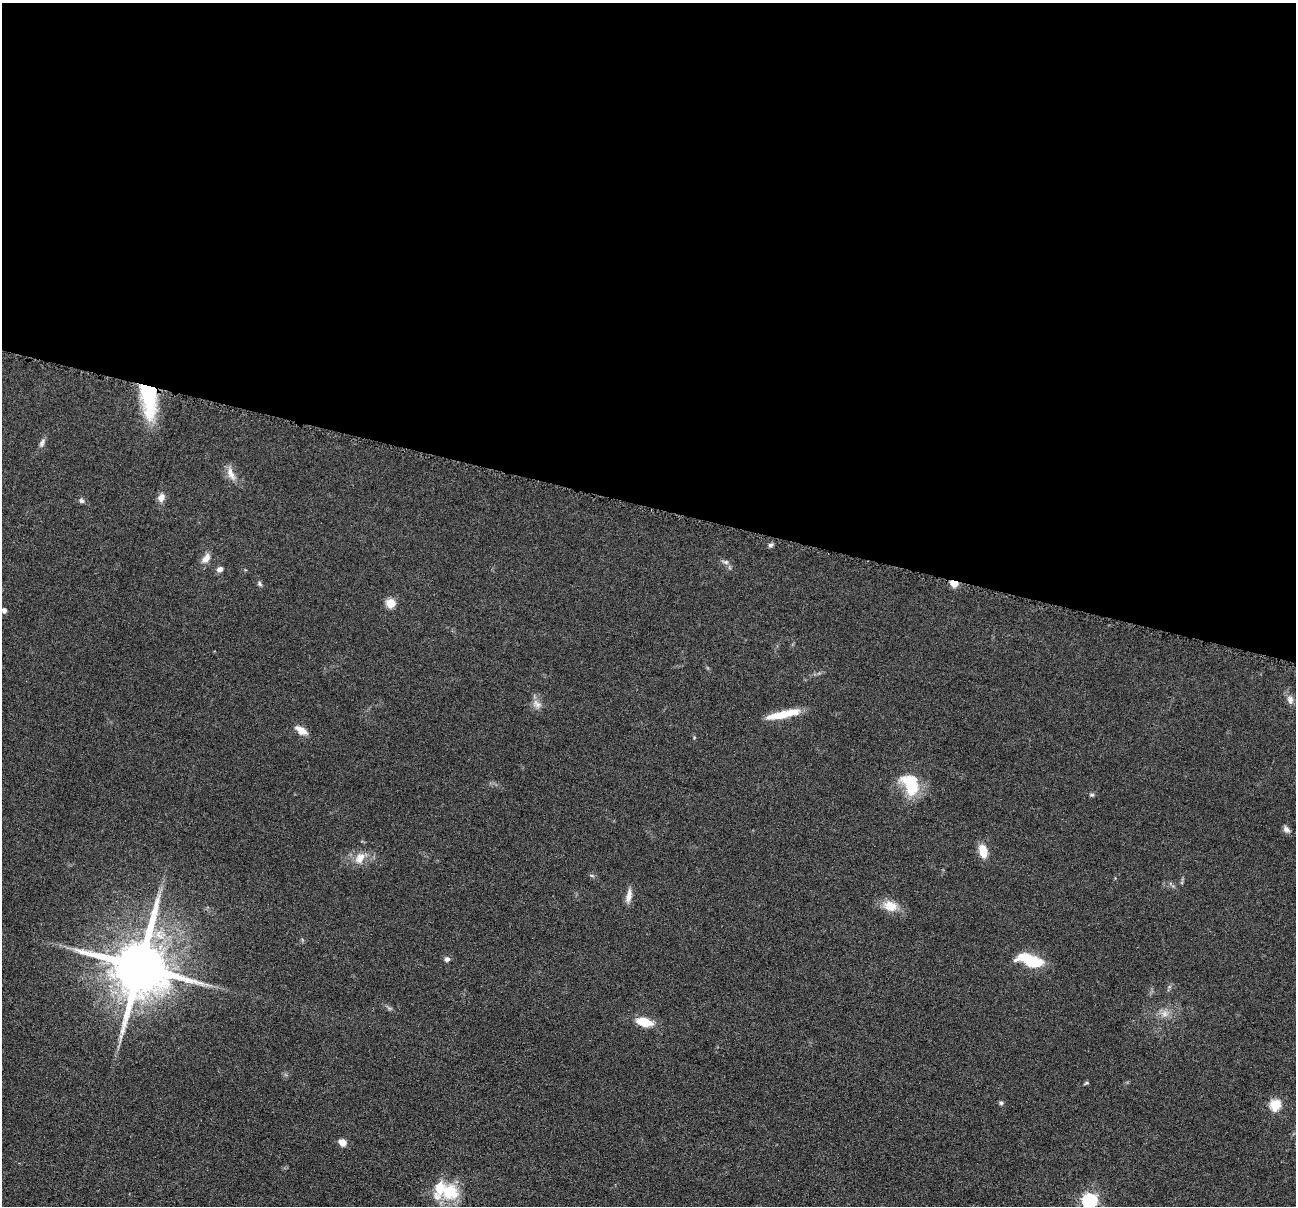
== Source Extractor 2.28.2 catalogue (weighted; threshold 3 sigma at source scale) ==
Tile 3 of 4 x 4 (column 3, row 1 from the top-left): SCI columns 2592-3885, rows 3867-5070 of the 5183 x 5197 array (HDU 1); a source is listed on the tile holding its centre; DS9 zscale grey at full resolution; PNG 1298 x 1208 px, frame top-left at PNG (2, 3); no overlay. Shown black and unused: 42% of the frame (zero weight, under 4 of 8 exposures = <1% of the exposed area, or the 3 px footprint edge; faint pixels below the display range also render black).
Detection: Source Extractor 2.28.2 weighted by HDU 2 'WHT'; one run over the whole footprint, this tile lists its part. Background 0.0365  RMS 0.0036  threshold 0.0148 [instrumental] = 3 sigma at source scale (4.09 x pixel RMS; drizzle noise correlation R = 1.36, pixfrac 0.8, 0.05/0.05 arcsec/px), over >= 5 px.
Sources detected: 40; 1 inside a brighter object's white glare — not listed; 2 inside a brighter listed object's ellipse — not listed separately; the other 37 listed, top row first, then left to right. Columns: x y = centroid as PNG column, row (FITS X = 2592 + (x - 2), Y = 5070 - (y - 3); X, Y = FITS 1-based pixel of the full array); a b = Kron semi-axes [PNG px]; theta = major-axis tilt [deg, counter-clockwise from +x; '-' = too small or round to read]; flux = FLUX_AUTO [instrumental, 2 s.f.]
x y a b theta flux
149 397 40 15 -84 29
42 443 13 6 68 1.4
231 474 21 8 -68 3.1
161 498 10 8 66 2.1
81 501 7 6 - 0.85
770 545 7 5 31 0.72
206 558 14 8 52 2.6
725 562 10 6 -17 1
220 569 7 6 - 1.5
954 583 5 4 - 11
259 584 7 5 -55 0.67
391 603 5 5 - 13
4 610 5 4 - 1.4
1290 700 12 8 -83 1.8
537 704 14 9 -42 2.3
784 714 39 8 12 8.1
301 730 16 8 -32 3.2
910 784 26 17 -66 15
1092 795 7 5 0 0.59
1286 829 10 7 -40 1.2
983 851 13 8 -75 5.8
360 858 16 11 59 4
592 875 8 4 -9 0.55
629 896 17 7 79 2.5
890 906 19 13 -18 5.5
447 959 7 6 - 1.2
1033 961 24 11 -16 15
140 967 16 15 - 2900
389 1008 7 4 -18 0.61
1164 1014 11 9 -29 2.4
644 1022 14 7 -13 8.9
1086 1083 6 4 25 0.44
1001 1103 6 5 - 0.68
1275 1105 6 5 - 25
342 1142 9 7 -42 2.3
449 1192 29 22 21 13
1089 1201 7 6 - 87
Overlapping masked pixels (flux is a lower limit): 2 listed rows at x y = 149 397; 954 583
Isophote crosses this tile's border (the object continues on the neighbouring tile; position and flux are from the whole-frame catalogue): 1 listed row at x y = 1089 1201